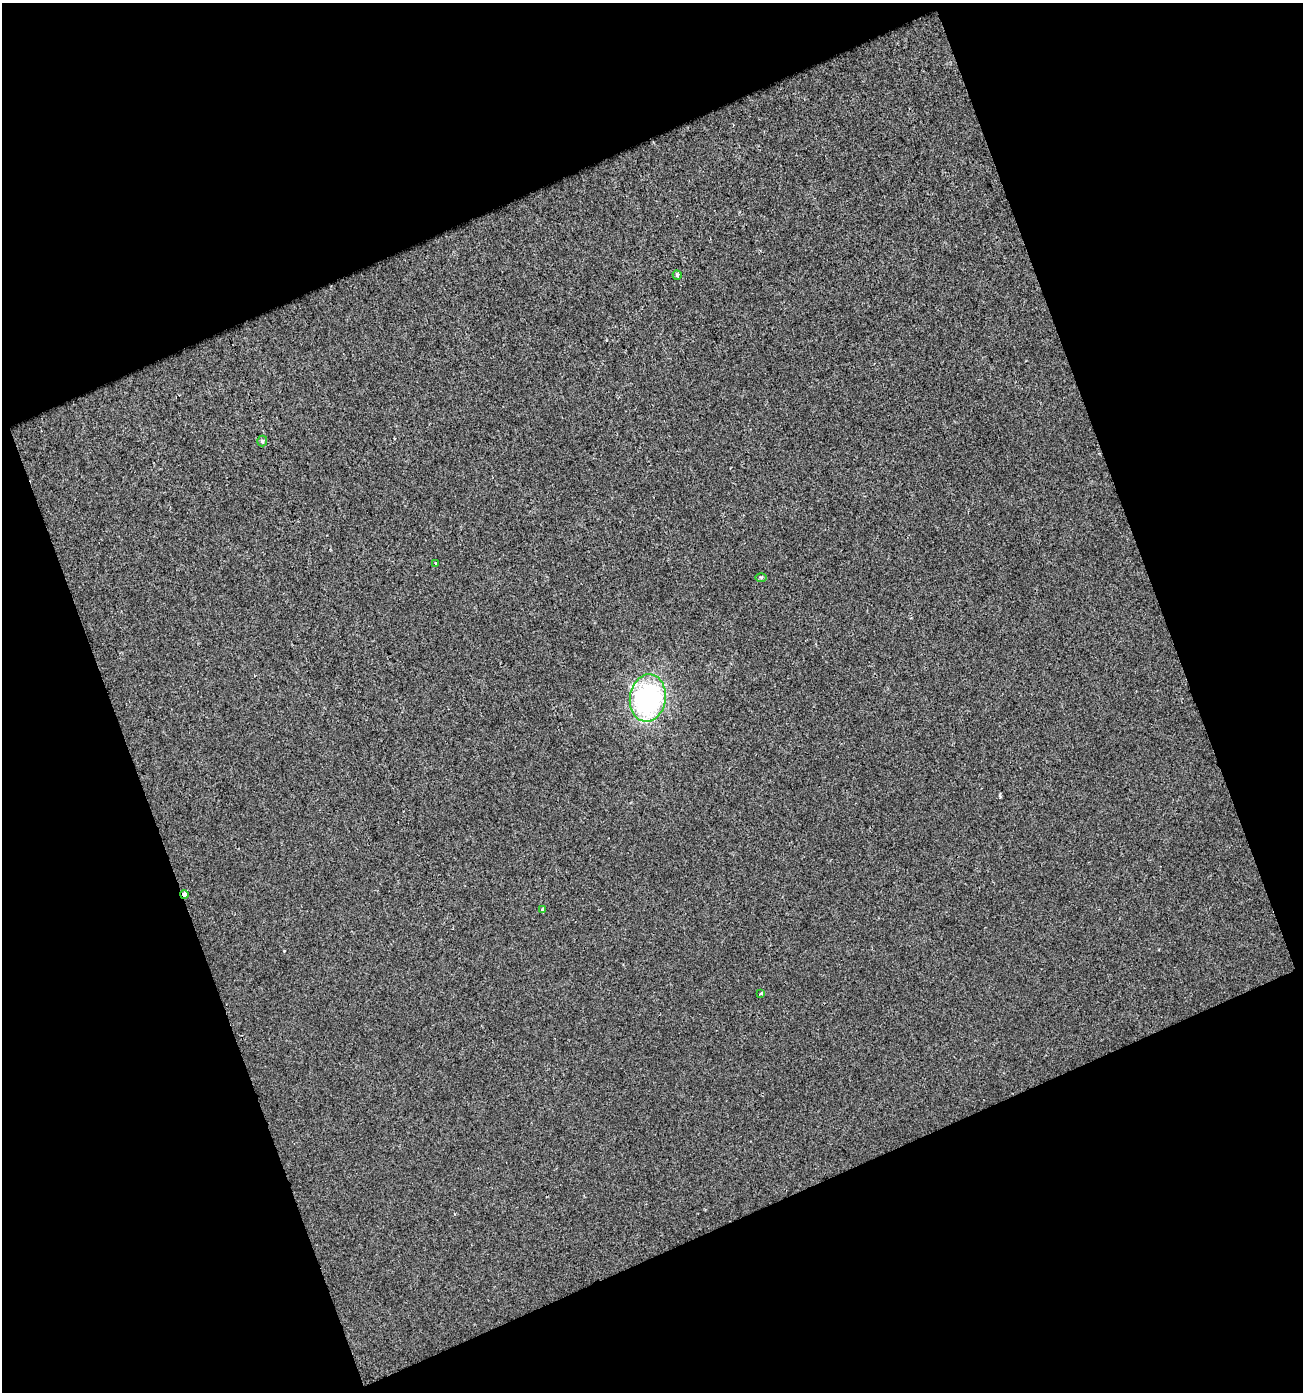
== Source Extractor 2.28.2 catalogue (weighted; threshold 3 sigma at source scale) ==
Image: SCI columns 31-1331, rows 1-1390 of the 1357 x 1390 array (HDU 1 of 3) = the unmasked area's bounding box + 8 px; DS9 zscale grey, full resolution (1 PNG px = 1 image px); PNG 1305 x 1394 px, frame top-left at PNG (2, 3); each listed source drawn as its Kron ellipse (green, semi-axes under 4 px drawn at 4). Shown black and unused: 42% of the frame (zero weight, under 2 of 3 exposures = <1% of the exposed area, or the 3 px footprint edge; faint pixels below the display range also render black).
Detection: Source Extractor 2.28.2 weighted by HDU 2 'WHT'. Background 3.72e-04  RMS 0.0063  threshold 0.0282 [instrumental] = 3 sigma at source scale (4.5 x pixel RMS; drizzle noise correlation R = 1.50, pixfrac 1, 0.0396/0.0396 arcsec/px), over >= 5 px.
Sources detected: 8; all 8 listed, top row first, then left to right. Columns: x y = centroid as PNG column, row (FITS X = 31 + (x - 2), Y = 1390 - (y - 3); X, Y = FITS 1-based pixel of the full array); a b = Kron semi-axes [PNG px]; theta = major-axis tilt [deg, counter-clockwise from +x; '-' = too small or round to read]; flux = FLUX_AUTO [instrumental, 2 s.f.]
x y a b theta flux
677 275 4 4 - 0.98
262 441 5 5 - 0.92
435 563 4 3 - 0.64
761 577 5 3 - 0.8
648 698 24 18 81 110
184 894 4 3 - 6.8
543 909 4 3 - 2.8
761 993 3 3 - 1.7
Overlapping masked pixels (flux is a lower limit): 1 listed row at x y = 184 894